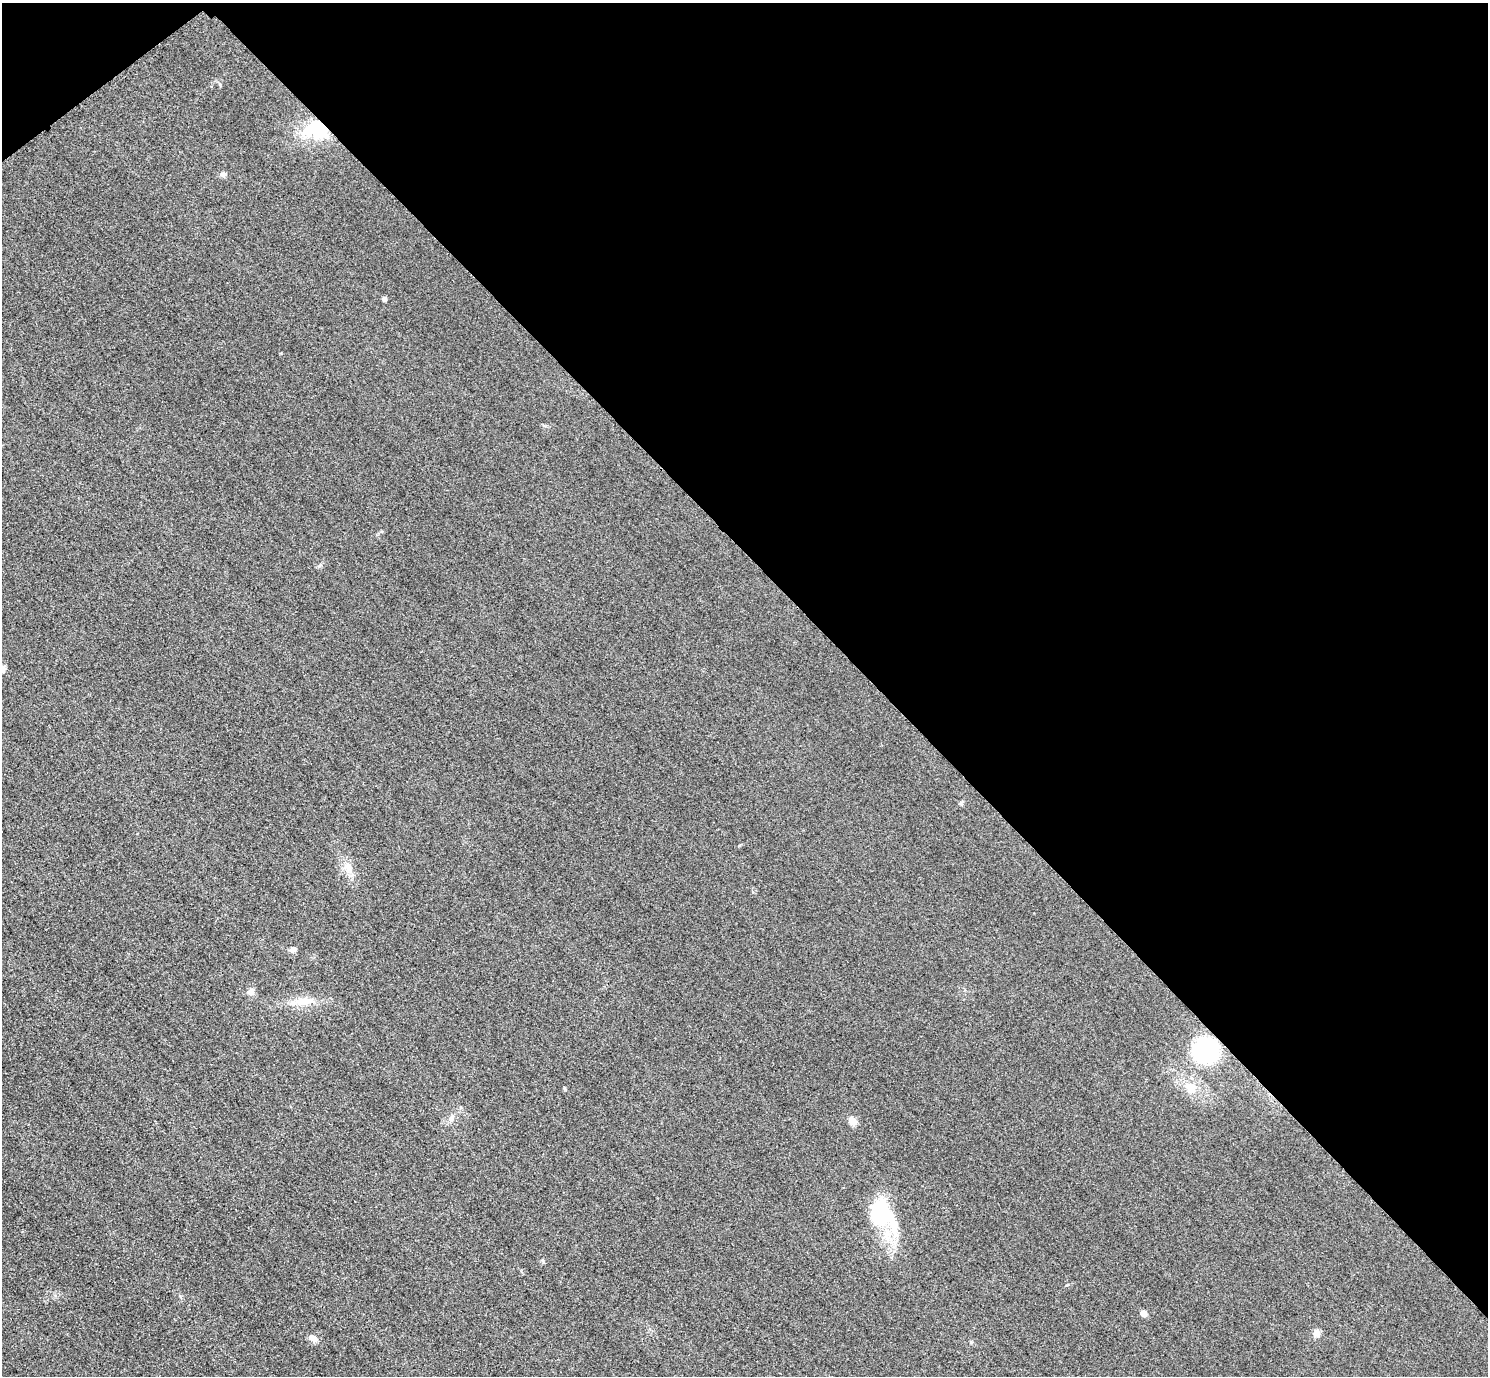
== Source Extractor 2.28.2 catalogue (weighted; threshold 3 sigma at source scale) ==
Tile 3 of 4 x 4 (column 3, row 1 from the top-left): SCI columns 3004-4489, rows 4304-5677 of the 6005 x 6003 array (HDU 1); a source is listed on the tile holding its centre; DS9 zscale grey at full resolution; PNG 1490 x 1378 px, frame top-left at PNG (2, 3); no overlay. Shown black and unused: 42% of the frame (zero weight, under 3 of 4 exposures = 3% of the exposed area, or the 3 px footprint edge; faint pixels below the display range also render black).
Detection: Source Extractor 2.28.2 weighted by HDU 2 'WHT'; one run over the whole footprint, this tile lists its part. Background 0.0522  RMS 0.016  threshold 0.0729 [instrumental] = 3 sigma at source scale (4.5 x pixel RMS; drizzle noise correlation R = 1.50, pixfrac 1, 0.05/0.05 arcsec/px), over >= 5 px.
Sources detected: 24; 1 inside a brighter object's white glare — not listed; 4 inside a brighter listed object's ellipse — not listed separately; the other 19 listed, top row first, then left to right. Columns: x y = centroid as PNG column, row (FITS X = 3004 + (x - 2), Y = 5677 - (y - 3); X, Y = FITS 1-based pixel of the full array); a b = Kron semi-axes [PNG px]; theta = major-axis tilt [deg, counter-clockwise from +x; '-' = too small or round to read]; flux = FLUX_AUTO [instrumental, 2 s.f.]
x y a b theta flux
319 129 9 7 2 290
223 174 8 6 -3 5.2
384 299 4 4 - 6.6
3 669 10 5 71 4.9
960 803 7 5 35 3
348 867 15 11 -71 17
293 949 7 6 - 7.4
251 992 10 9 - 7.6
300 1001 19 11 -5 21
1206 1051 20 19 - 180
1190 1087 21 13 -37 29
564 1088 6 3 -19 1.6
451 1118 10 7 46 6.7
852 1121 11 8 -48 12
878 1212 34 22 -86 98
543 1262 8 3 -57 2.1
1143 1313 5 4 - 18
1317 1333 10 9 - 7.4
313 1338 11 8 -38 8.1
Overlapping masked pixels (flux is a lower limit): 2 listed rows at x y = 319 129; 1206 1051
Unlisted compact peaks at least as high as the median listed source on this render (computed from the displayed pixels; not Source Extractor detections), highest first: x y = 319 566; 545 426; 971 1342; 220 85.